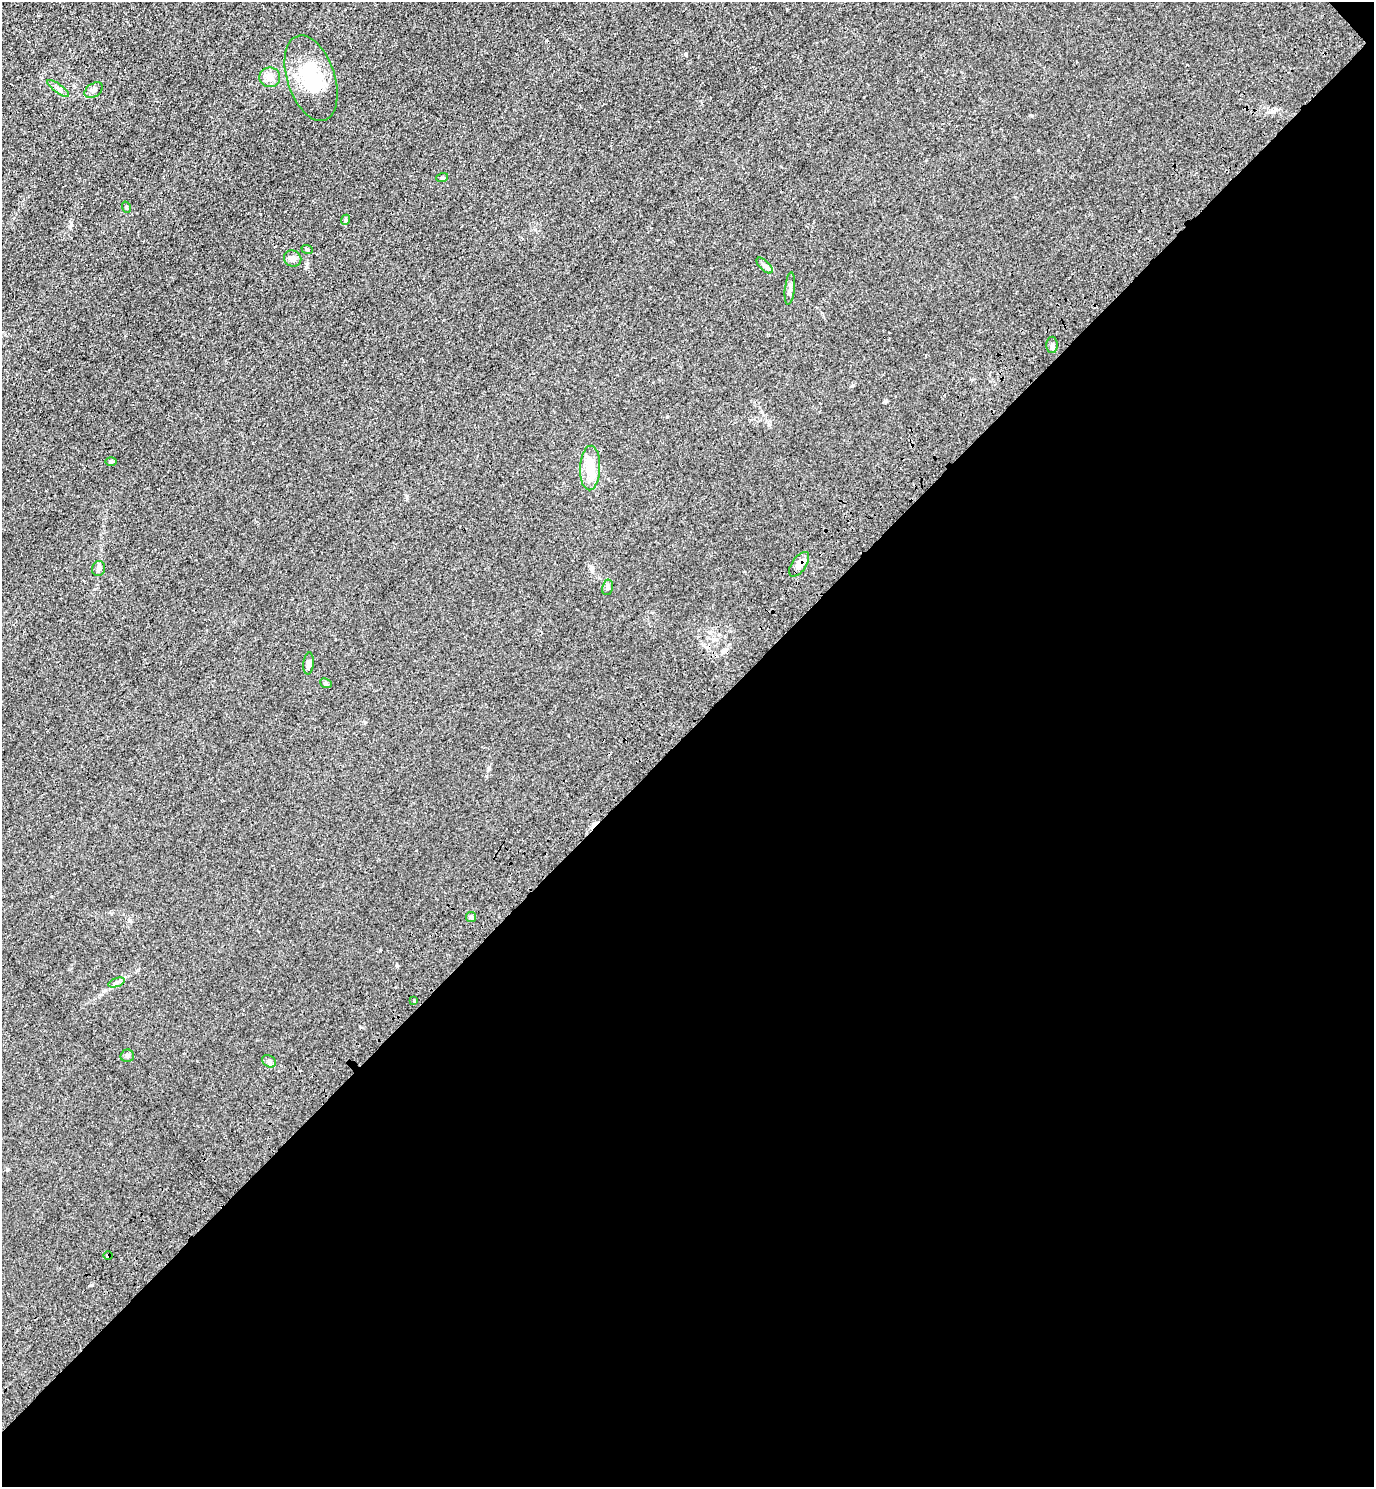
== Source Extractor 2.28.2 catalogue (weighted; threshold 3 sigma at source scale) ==
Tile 12 of 4 x 4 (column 4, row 3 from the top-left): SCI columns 4498-5869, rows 1573-3057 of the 6111 x 6115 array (HDU 1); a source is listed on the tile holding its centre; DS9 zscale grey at full resolution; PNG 1376 x 1489 px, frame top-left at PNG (2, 2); each listed source drawn as its Kron ellipse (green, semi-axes under 4 px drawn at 4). Shown black and unused: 51% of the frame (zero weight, under 3 of 4 exposures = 6% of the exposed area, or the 3 px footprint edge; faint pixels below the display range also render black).
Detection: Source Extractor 2.28.2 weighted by HDU 2 'WHT'; one run over the whole footprint, this tile lists its part. Background 0.0215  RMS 0.0053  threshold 0.0238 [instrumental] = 3 sigma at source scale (4.5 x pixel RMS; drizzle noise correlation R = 1.50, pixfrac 1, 0.05/0.05 arcsec/px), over >= 5 px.
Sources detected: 26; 1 cosmic-ray / hot-pixel residue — neither listed nor drawn; the other 25 listed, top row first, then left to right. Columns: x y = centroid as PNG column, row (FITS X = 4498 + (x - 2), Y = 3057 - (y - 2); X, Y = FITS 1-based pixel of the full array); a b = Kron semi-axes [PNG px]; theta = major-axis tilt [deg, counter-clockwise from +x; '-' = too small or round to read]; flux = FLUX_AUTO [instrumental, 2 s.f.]
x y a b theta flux
270 77 10 10 - 3.8
311 78 44 24 -72 30
58 88 13 4 -37 1.7
94 90 10 6 33 1.9
442 178 6 3 18 0.62
126 207 6 3 -71 0.54
345 220 5 4 - 1
307 249 6 3 -19 0.64
293 259 9 8 - 2.6
765 266 10 5 -44 1.7
790 288 16 5 84 2
1052 345 8 5 90 1.4
111 461 6 4 1 0.64
590 468 22 10 88 12
799 564 14 7 54 5.1
99 569 7 6 - 1.4
608 587 8 5 79 1.2
309 663 11 5 84 2.2
326 683 6 4 -24 0.84
471 917 5 5 - 0.94
116 983 8 4 19 1.1
414 1001 4 3 - 0.51
127 1056 7 6 - 1.2
269 1061 7 5 -30 1.5
108 1255 5 3 - 2.9
Overlapping masked pixels (flux is a lower limit): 2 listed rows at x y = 799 564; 108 1255
Unlisted compact peaks at least as high as the median listed source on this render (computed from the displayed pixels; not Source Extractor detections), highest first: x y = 397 966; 91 1285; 1032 116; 667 417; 71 225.